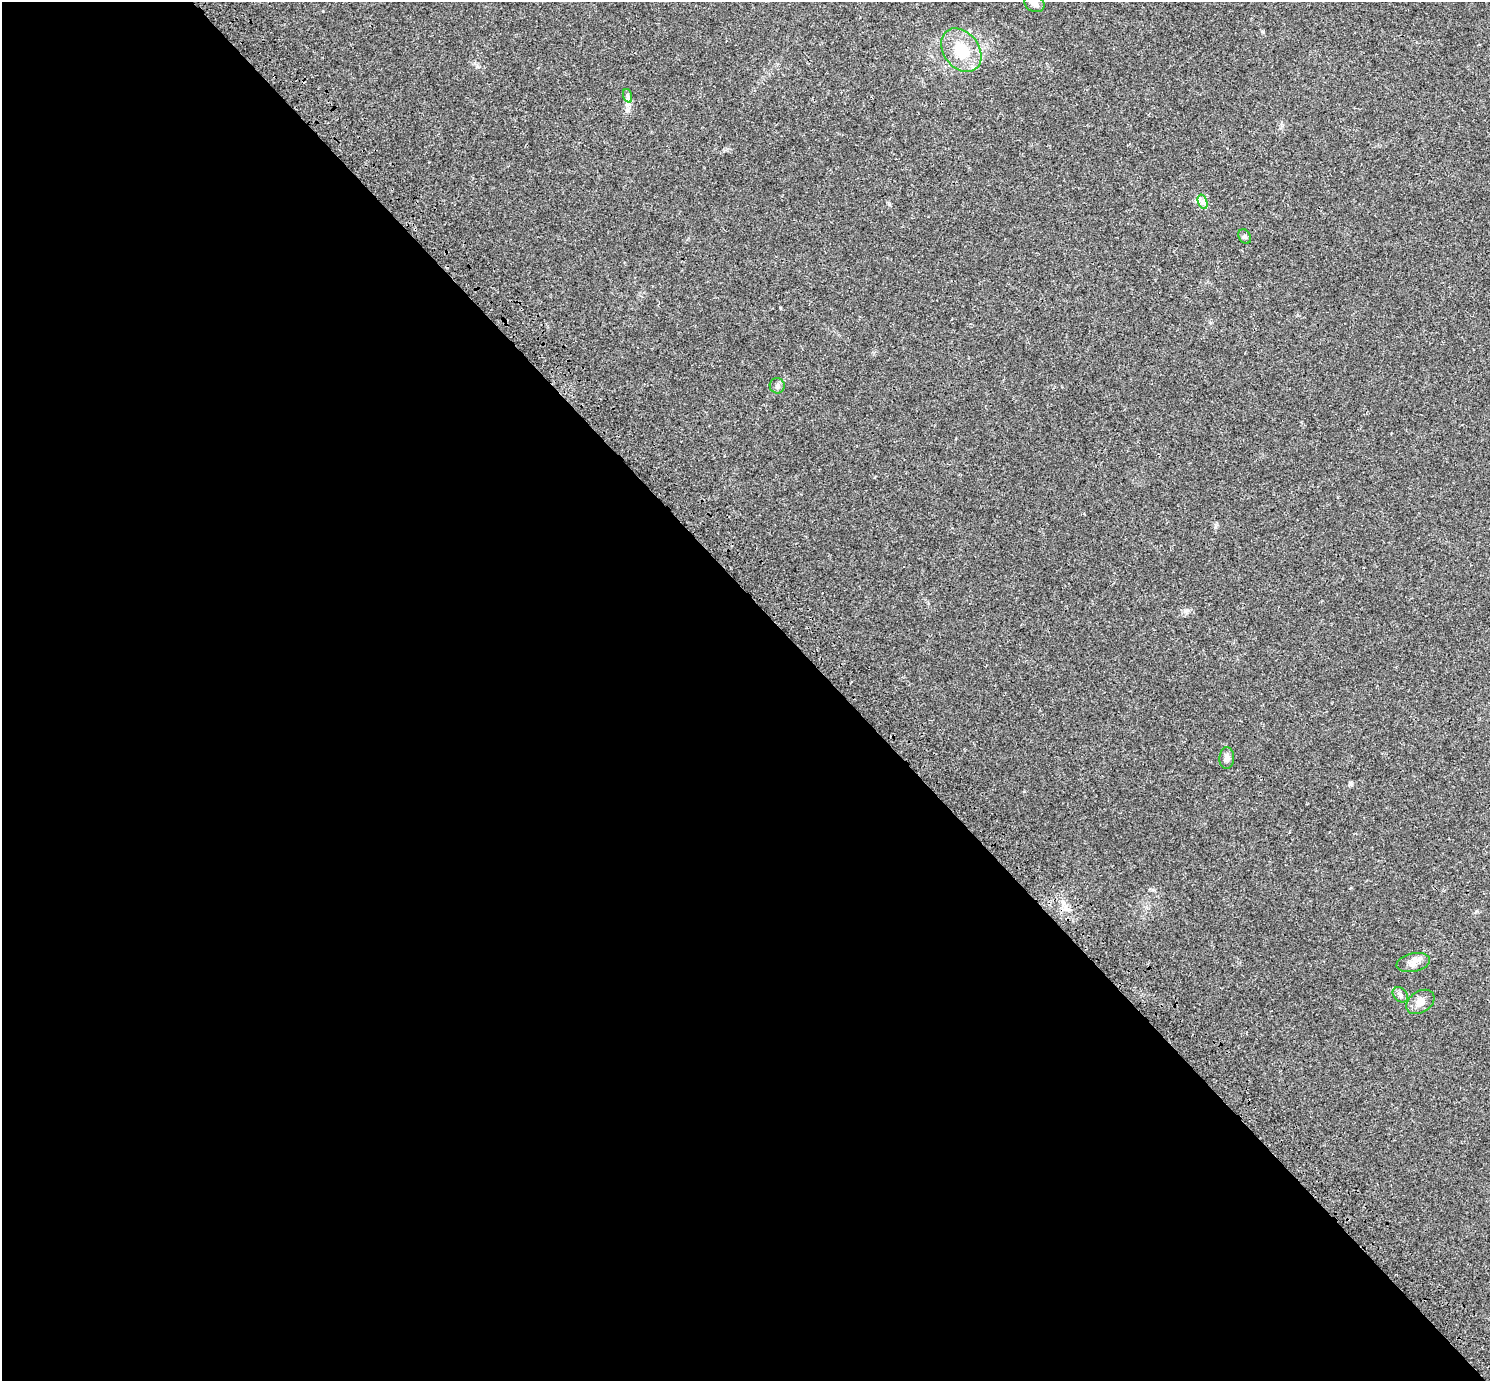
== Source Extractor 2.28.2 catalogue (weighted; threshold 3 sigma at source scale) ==
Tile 9 of 4 x 4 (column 1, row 3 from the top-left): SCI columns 131-1618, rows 1686-3064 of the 6217 x 6189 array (HDU 1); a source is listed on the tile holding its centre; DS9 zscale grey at full resolution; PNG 1492 x 1383 px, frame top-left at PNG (2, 2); each listed source drawn as its Kron ellipse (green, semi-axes under 4 px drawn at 4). Shown black and unused: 56% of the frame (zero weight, under 3 of 4 exposures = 9% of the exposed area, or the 3 px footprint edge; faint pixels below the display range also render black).
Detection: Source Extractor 2.28.2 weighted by HDU 2 'WHT'; one run over the whole footprint, this tile lists its part. Background 0.0414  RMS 0.0038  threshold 0.017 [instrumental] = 3 sigma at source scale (4.5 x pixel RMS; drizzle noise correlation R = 1.50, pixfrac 1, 0.0396/0.0396 arcsec/px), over >= 5 px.
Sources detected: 10; all 10 listed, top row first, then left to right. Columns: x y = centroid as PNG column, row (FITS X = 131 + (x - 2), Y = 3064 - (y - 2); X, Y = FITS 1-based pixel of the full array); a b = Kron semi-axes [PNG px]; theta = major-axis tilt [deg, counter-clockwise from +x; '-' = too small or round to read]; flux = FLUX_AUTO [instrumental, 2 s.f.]
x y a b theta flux
1035 4 10 8 -24 1.6
961 50 24 17 -53 13
628 96 7 4 -71 0.77
1203 202 7 4 -71 1
1245 237 8 5 -57 0.71
777 386 7 7 - 1
1227 758 11 7 89 1.6
1413 962 17 9 13 2.7
1400 995 9 6 -46 1.1
1420 1002 15 10 32 3.1
Unlisted compact peaks at least as high as the median listed source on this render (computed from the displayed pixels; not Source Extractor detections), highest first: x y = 1187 610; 780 307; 1351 784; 477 66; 323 11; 889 204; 1152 890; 1215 527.